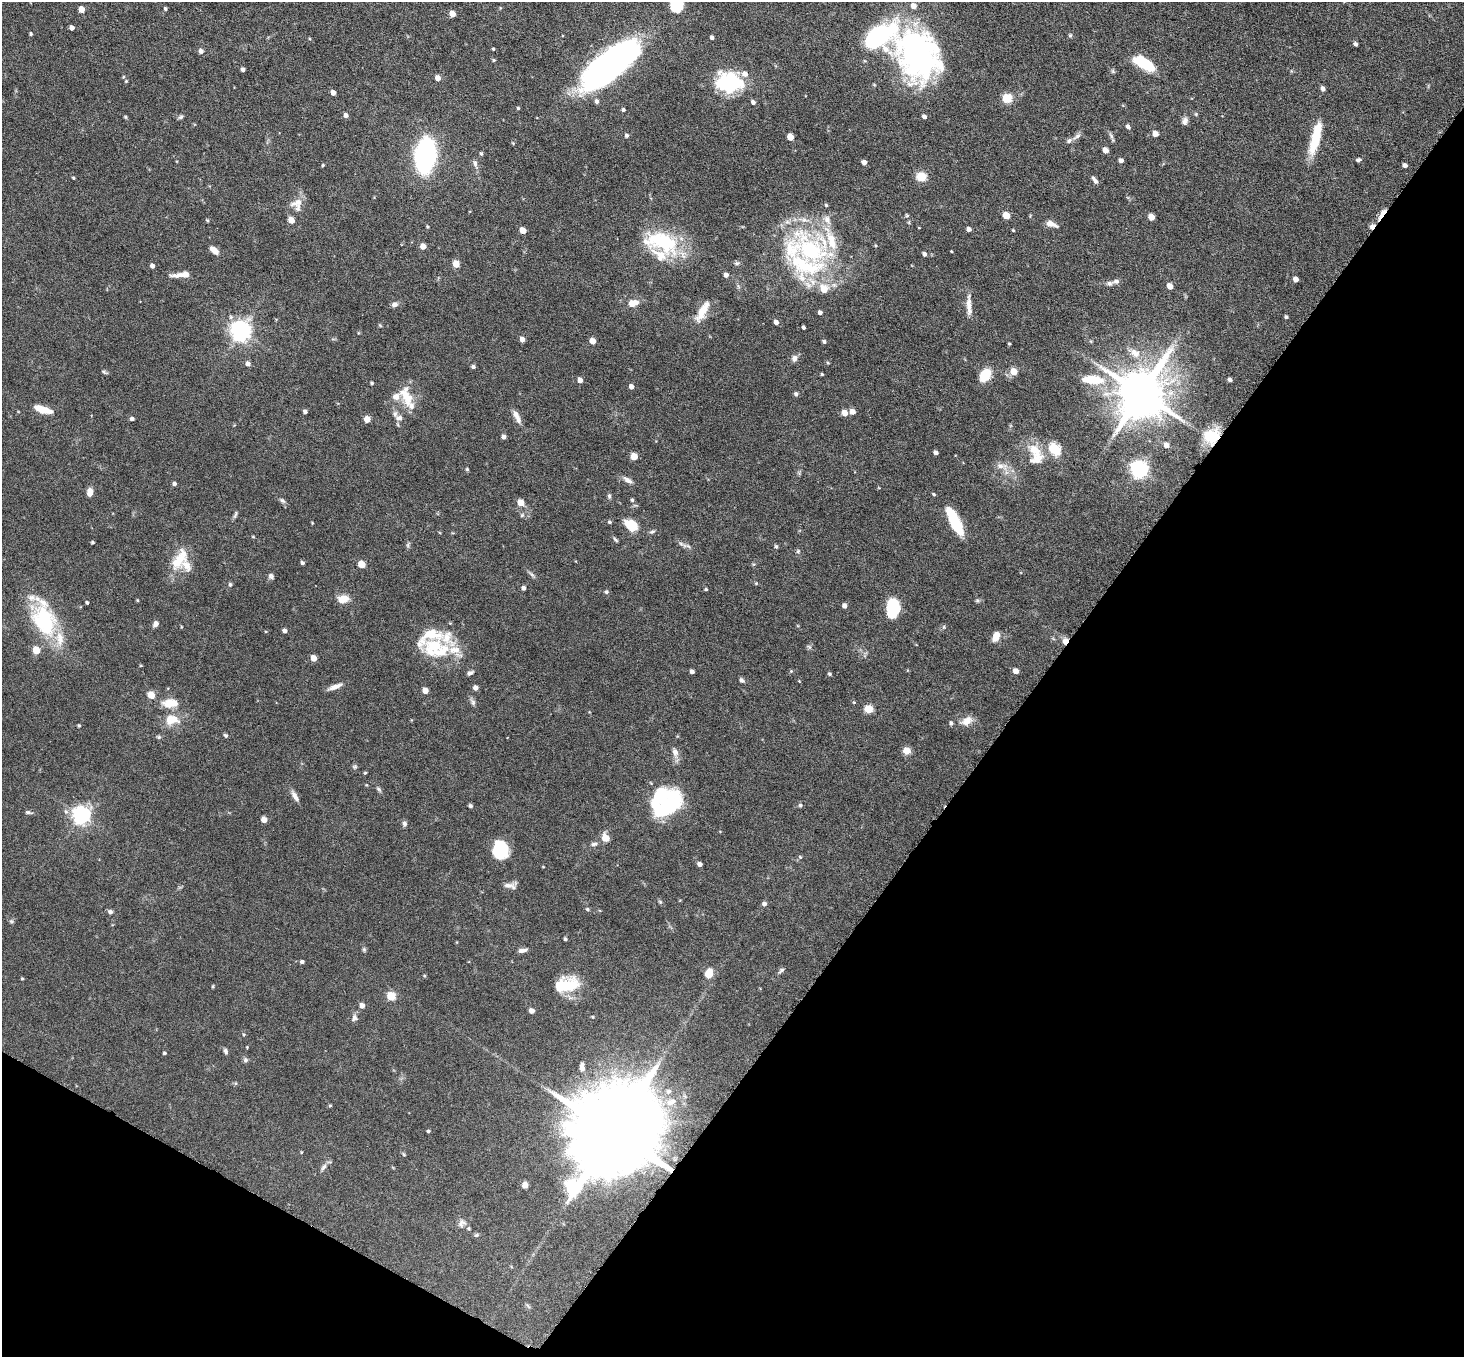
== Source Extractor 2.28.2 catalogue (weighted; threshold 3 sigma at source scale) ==
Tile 15 of 4 x 4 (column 3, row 4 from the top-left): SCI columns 2931-4392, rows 294-1648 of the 5860 x 5865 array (HDU 1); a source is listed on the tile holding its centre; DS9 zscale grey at full resolution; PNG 1466 x 1359 px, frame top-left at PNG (2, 2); no overlay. Shown black and unused: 33% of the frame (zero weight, under 4 of 8 exposures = <1% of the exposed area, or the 3 px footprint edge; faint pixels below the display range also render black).
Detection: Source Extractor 2.28.2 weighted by HDU 2 'WHT'; one run over the whole footprint, this tile lists its part. Background 0.0744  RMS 0.0028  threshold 0.0116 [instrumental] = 3 sigma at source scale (4.09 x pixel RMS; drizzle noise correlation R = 1.36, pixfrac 0.8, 0.05/0.05 arcsec/px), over >= 5 px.
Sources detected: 284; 5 inside a brighter object's white glare — not listed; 27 inside a brighter listed object's ellipse — not listed separately; the other 252 listed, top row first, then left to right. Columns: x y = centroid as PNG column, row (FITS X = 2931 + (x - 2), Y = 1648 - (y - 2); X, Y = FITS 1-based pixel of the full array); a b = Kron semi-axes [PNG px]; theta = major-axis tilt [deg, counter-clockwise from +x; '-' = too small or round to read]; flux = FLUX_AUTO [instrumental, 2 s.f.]
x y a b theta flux
677 5 14 11 71 9.8
165 8 4 4 - 0.43
81 9 5 4 - 3
452 14 5 4 - 2.7
72 28 4 4 - 1.1
31 34 4 3 - 0.4
1070 35 5 5 - 0.38
712 37 4 3 - 0.72
1355 44 4 3 - 0.74
493 49 3 3 - 0.26
201 51 5 5 - 0.97
918 54 58 44 -54 69
494 60 5 3 - 0.35
1144 64 22 9 -31 11
608 65 54 21 38 110
243 69 4 4 - 0.77
1113 71 6 5 - 0.41
438 78 5 4 - 1.9
126 81 4 4 - 0.31
729 82 28 20 -4 20
1323 89 5 4 - 1
333 92 4 4 - 1.4
1007 98 5 5 - 14
597 101 5 4 - 0.75
753 102 6 5 - 0.74
518 108 4 3 - 0.3
623 110 4 3 - 0.5
1196 114 5 5 - 0.31
346 115 5 4 - 1
924 116 5 4 - 0.78
125 117 5 4 - 0.29
181 117 7 5 27 0.51
1185 121 9 7 77 1.1
1128 126 6 5 - 0.63
1155 134 5 4 - 2.2
626 135 5 4 - 0.53
1077 136 12 5 32 0.86
790 137 5 4 - 3.7
1112 137 14 4 -67 0.68
1315 138 40 10 76 8.7
1105 150 5 4 - 2.5
481 153 4 3 - 0.39
425 155 20 11 84 91
1121 160 4 4 - 1
1358 160 6 5 - 0.58
864 162 4 4 - 1.4
475 163 12 6 -75 0.95
323 165 4 3 - 0.28
1405 165 4 4 - 0.91
921 177 5 5 - 15
73 178 3 3 - 0.28
1094 180 10 4 -57 0.83
298 202 27 8 88 2.5
826 205 4 4 - 0.32
1382 214 17 5 57 2.6
907 215 6 4 -67 0.35
1006 215 5 4 - 4.9
1151 217 5 4 - 3.6
207 220 5 4 - 0.3
291 220 5 4 - 3.1
1051 224 13 6 -22 1.9
428 227 5 4 - 0.28
919 228 3 2 - 0.17
969 229 4 4 - 0.88
523 230 5 4 - 3.6
1013 230 3 3 - 0.26
664 244 37 25 12 16
423 246 6 6 - 1.5
214 250 9 5 -38 2.4
811 250 55 43 -35 42
951 251 3 2 - 0.21
924 254 4 4 - 0.83
456 264 5 4 - 4.8
152 266 4 4 - 0.98
182 274 21 6 6 2.8
726 275 4 4 - 1.2
1296 279 5 4 - 1.7
1116 281 9 5 10 0.85
1170 286 5 4 - 2.7
633 303 8 5 14 4.5
395 304 8 6 16 0.98
969 305 28 6 -88 2.2
702 312 23 8 63 4.4
820 312 4 4 - 0.81
1286 317 4 3 - 0.43
776 322 4 4 - 1.1
803 327 3 3 - 0.52
241 331 7 7 - 150
522 339 5 4 - 1.6
593 341 5 4 - 2.7
824 342 4 4 - 0.45
1009 344 3 3 - 0.29
1135 353 18 10 -36 3.3
795 358 7 6 - 1.3
828 363 6 3 -19 0.26
248 364 5 5 - 1.1
473 367 4 4 - 0.58
104 372 8 4 -30 0.44
1014 372 6 6 - 3.6
822 374 4 3 - 0.29
985 375 10 7 55 8.5
580 380 5 4 - 1.5
1093 380 23 9 -5 8.2
1230 380 4 3 - 0.71
372 383 4 4 - 0.39
631 386 5 4 - 1.2
1141 393 14 13 - 1400
796 394 6 5 - 0.53
406 397 29 13 -62 5.8
42 409 20 7 -17 4.3
305 411 4 4 - 0.76
853 412 5 5 - 1.7
845 413 5 4 - 3.1
516 415 13 7 -62 1.7
399 418 11 8 -9 1.3
132 419 4 4 - 0.67
367 419 5 4 - 3
1211 436 17 14 29 8.6
504 437 4 4 - 0.96
1166 445 6 5 - 1.6
1054 449 15 12 -48 5.5
1035 450 26 14 -48 5.4
936 453 4 4 - 1
634 456 5 5 - 4.8
1002 466 19 8 -13 2.2
467 469 4 4 - 0.31
1139 470 7 6 - 100
627 480 13 6 -33 1.3
174 484 4 4 - 0.65
90 492 7 5 90 2.5
934 494 4 3 - 0.33
609 496 7 5 -81 0.52
632 500 5 5 - 0.39
282 501 8 5 -39 0.64
521 503 5 5 - 3.1
235 515 12 3 71 0.54
522 515 6 5 - 0.46
954 521 25 8 -66 15
610 522 5 4 - 0.39
312 523 3 3 - 0.22
631 525 14 10 -43 5.9
652 532 8 4 29 0.49
253 537 5 3 - 0.23
615 540 7 4 -45 0.43
92 542 3 3 - 0.37
408 545 7 4 90 0.44
688 546 10 4 -32 0.66
776 546 5 4 - 0.42
798 551 6 5 - 0.41
178 561 32 14 61 6.3
302 563 4 4 - 0.6
362 564 5 5 - 5.4
532 575 10 4 -49 0.62
271 576 7 6 - 0.66
230 585 5 5 - 0.52
523 588 4 4 - 0.74
706 589 4 4 - 0.31
606 592 5 5 - 0.48
343 599 12 8 8 3
137 600 4 3 - 0.24
977 600 7 3 -19 0.41
87 602 3 3 - 0.41
844 606 5 4 - 1.3
893 608 18 12 87 10
45 621 42 22 -64 24
156 624 8 5 53 1
944 627 6 5 - 0.41
285 631 4 4 - 0.98
996 636 11 7 64 2.4
447 637 35 20 -84 7
1065 641 7 6 - 1.8
809 647 6 6 - 0.47
36 650 5 5 - 5.4
436 652 45 15 3 8.3
313 658 5 4 - 2.9
692 671 4 4 - 0.93
791 671 5 4 - 0.3
1016 671 5 4 - 1.9
470 673 8 4 28 0.74
829 674 5 4 - 0.37
742 680 7 5 -51 0.59
799 681 4 4 - 0.17
335 687 17 6 20 1.8
475 688 5 4 - 1.3
425 690 5 4 - 2.6
151 695 5 5 - 5.7
473 702 10 6 -57 0.75
854 702 5 3 - 0.21
170 703 21 11 3 4
868 709 7 6 - 4
172 719 17 12 5 4.8
967 721 16 10 26 2.5
951 723 6 4 -83 0.49
79 726 4 3 - 0.32
226 735 5 5 - 0.45
159 737 5 5 - 0.39
907 751 8 8 - 2
675 752 11 7 -74 1.6
355 767 7 6 - 0.45
365 773 5 3 - 0.22
379 789 8 5 -39 0.51
295 796 15 6 -56 1.4
660 796 26 23 74 15
800 805 5 5 - 0.48
470 806 5 4 - 0.52
28 812 10 4 -11 0.58
81 815 7 6 - 110
264 819 5 4 - 2.2
404 824 7 5 -84 0.73
606 838 6 5 - 4.7
594 844 10 5 12 0.74
499 850 16 12 -88 13
800 857 5 4 - 0.31
700 864 4 4 - 0.99
543 867 4 2 - 0.19
508 885 15 6 -1 1.4
660 902 5 4 - 0.37
764 904 5 5 - 0.75
587 909 6 4 -33 0.4
110 912 6 5 - 0.6
11 921 6 4 -44 0.4
565 939 4 3 - 0.42
456 942 4 3 - 0.19
364 950 6 5 - 0.38
522 950 11 5 7 1
302 962 4 4 - 0.58
781 970 9 5 37 0.57
709 973 8 6 76 4.4
22 979 5 3 - 0.24
213 986 4 3 - 0.25
568 986 23 17 26 9
391 996 5 5 - 10
362 1005 5 4 - 1.7
532 1011 5 4 - 1.5
354 1018 10 8 70 0.97
244 1034 5 3 - 0.24
225 1051 7 5 -67 0.61
164 1053 4 3 - 0.37
245 1060 7 6 - 0.62
582 1068 7 6 - 1.4
673 1101 11 9 -17 2.1
330 1106 4 4 - 0.28
428 1131 4 3 - 0.34
613 1132 29 19 52 7800
301 1152 5 3 - 0.2
403 1154 6 3 -70 0.28
323 1167 11 6 60 0.87
525 1185 6 5 - 1.3
573 1187 8 7 - 59
462 1223 12 9 57 1.3
476 1235 7 5 16 0.41
528 1306 8 3 -58 0.4
Overlapping masked pixels (flux is a lower limit): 4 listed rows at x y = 1382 214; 1211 436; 1065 641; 613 1132
Isophote crosses this tile's border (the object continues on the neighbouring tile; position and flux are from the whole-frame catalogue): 3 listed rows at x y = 677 5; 918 54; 608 65